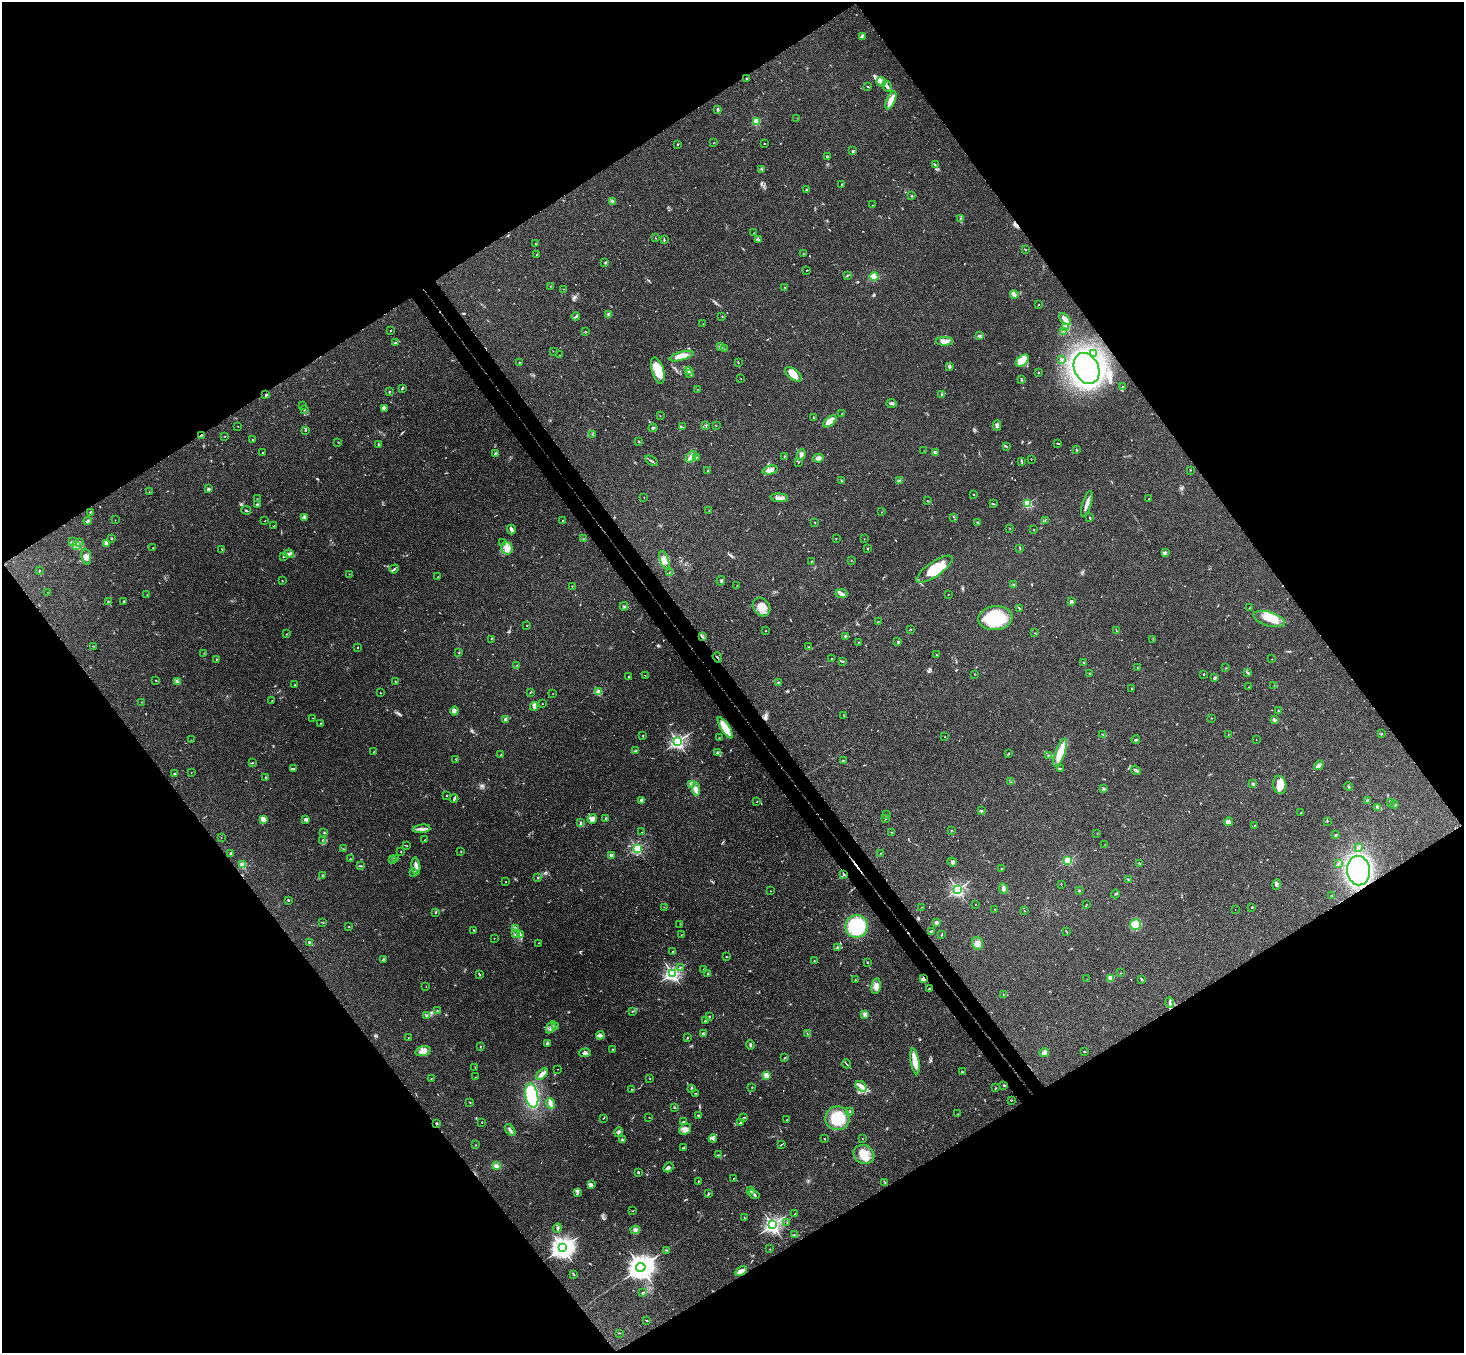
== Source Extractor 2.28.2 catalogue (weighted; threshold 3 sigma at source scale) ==
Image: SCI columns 53-5897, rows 331-5734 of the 5947 x 5928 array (HDU 1 of 3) = the unmasked area's bounding box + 8 px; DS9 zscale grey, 4 x 4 block average (1 PNG px = mean of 4 x 4 image px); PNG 1466 x 1355 px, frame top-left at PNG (2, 2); each listed source drawn as its Kron ellipse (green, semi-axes under 4 px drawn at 4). Shown black and unused: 50% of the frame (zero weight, under 3 of 4 exposures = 6% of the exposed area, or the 3 px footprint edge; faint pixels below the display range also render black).
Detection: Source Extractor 2.28.2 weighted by HDU 2 'WHT'. Background 0.201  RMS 0.0082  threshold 0.0371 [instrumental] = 3 sigma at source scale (4.5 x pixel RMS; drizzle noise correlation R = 1.50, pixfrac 1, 0.05/0.05 arcsec/px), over >= 5 px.
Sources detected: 621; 2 too faint to see at this stretch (4 x 4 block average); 2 inside a brighter object's white glare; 4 cosmic-ray / hot-pixel residue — neither listed nor drawn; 16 coinciding with a brighter row at this scale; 44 inside a brighter listed object's ellipse — not listed separately; of the other 553, all 500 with FLUX_AUTO >= 1.17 (the completeness limit of this list) listed and drawn (53 fainter detections not listed), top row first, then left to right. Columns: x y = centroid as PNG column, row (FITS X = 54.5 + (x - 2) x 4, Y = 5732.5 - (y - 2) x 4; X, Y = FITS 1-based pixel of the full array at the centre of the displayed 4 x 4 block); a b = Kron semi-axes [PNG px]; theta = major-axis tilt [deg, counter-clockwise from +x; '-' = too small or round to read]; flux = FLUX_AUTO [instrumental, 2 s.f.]
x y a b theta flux
862 36 4 2 - 6
746 79 2 2 - 4.5
881 82 5 4 - 19
887 86 6 2 -63 11
868 87 3 2 - 3.5
891 100 9 3 66 71
718 109 3 2 - 4.2
797 118 2 2 - 2.4
757 121 2 2 - 260
714 143 2 2 - 1.6
764 144 2 2 - 2.5
678 145 2 2 - 2.5
853 151 2 2 - 14
827 157 3 2 - 6.9
935 165 2 2 - 1.9
762 169 3 2 - 4.1
842 184 2 2 - 3.7
807 190 3 2 - 4.1
912 196 2 2 - 6.2
613 201 3 2 - 5.3
873 205 2 2 - 1.7
961 219 2 2 - 3.9
754 233 2 2 - 1.3
655 238 2 2 - 1.2
759 239 3 2 - 3.9
664 240 2 2 - 3.4
536 244 2 2 - 3.1
1025 249 2 2 - 1.4
803 254 2 2 - 2.3
537 255 2 2 - 2.2
605 263 2 2 - 2.1
807 270 2 2 - 2.4
847 275 2 2 - 3
874 276 4 2 - 60
551 286 2 2 - 1.5
784 288 3 2 - 3.7
564 289 2 2 - 1.5
1014 295 4 2 - 9.7
1038 305 2 2 - 1.9
608 315 4 2 - 11
722 316 2 2 - 2
576 317 4 2 - 6.6
1065 319 7 3 -43 17
703 324 2 2 - 1.4
1066 328 2 2 - 240
390 331 2 2 - 4.6
1063 331 2 2 - 3.1
585 332 3 2 - 3.1
980 336 3 2 - 4.3
944 341 8 4 0 41
395 343 2 2 - 4.8
720 347 3 2 - 3.8
724 349 2 2 - 1.3
553 351 2 2 - 1.4
1093 354 2 2 - 3.6
559 355 2 2 - 1.3
681 356 12 4 16 72
1061 360 2 2 - 2.7
1022 361 7 4 40 68
519 362 2 2 - 3.8
738 362 3 2 - 3.5
950 367 3 3 - 6.4
1087 368 16 12 -65 1300
658 370 13 6 -73 100
688 371 3 2 - 6.3
1039 373 2 2 - 1.9
690 374 3 2 - 4.6
793 374 10 5 -38 56
741 378 2 2 - 2
1021 379 3 2 - 3.1
1122 387 3 2 - 3.5
402 388 3 2 - 4.7
697 389 2 2 - 1.2
389 392 2 2 - 4
941 394 3 2 - 6
266 395 3 2 - 7.2
892 403 5 3 - 12
303 405 2 2 - 1.3
384 408 4 3 - 8.5
304 410 3 2 - 3.5
841 414 2 2 - 1.4
660 416 2 2 - 1.4
814 418 3 2 - 5.1
830 421 8 3 39 87
705 425 2 2 - 1.5
716 425 2 2 - 2.7
238 426 2 2 - 1.4
997 426 5 3 - 14
682 427 2 2 - 2.1
653 428 4 2 - 6.2
305 430 2 2 - 7.9
593 434 2 2 - 1.5
201 435 3 2 - 4
225 436 2 2 - 2.4
253 440 3 2 - 3
639 441 2 2 - 2.2
338 442 2 2 - 2
1058 443 3 2 - 3.7
379 445 2 2 - 21
1007 447 2 2 - 1.3
1077 450 2 2 - 4.3
924 451 2 2 - 1.6
935 452 4 3 - 9.8
262 453 2 2 - 9.7
495 454 3 2 - 7.4
801 454 5 4 - 13
691 457 7 4 46 26
697 457 2 2 - 4.2
785 457 3 2 - 4.6
818 458 5 4 - 16
1031 459 2 2 - 1.6
652 461 7 2 -34 7.3
1022 461 4 2 - 6
799 462 2 2 - 1.2
770 470 8 3 13 38
1190 470 2 2 - 2.4
708 471 2 2 - 5.3
842 480 2 2 - 10
899 481 3 2 - 5
208 489 2 2 - 53
149 492 2 2 - 1.9
973 494 2 2 - 2.4
644 497 2 2 - 1.8
779 498 9 3 -4 21
257 499 2 2 - 1.4
1149 499 2 2 - 4.2
928 501 2 2 - 2.2
993 504 3 2 - 3.2
1028 504 2 2 - 370
1087 504 14 2 72 40
258 505 4 3 - 8.5
246 510 5 2 - 5.1
709 511 2 2 - 1.5
90 512 3 2 - 2.7
881 512 2 2 - 1.4
304 517 4 2 - 6.8
954 517 2 2 - 1.9
1090 518 2 2 - 4.2
115 520 2 2 - 1.3
562 520 2 2 - 3.7
1045 520 2 2 - 1.3
88 521 4 2 - 12
265 521 2 2 - 1.6
815 522 2 2 - 7.4
977 522 2 2 - 4.9
274 526 2 2 - 1.5
1010 528 2 2 - 1.3
511 530 5 2 - 21
1034 530 2 2 - 3.8
111 538 2 2 - 9.4
836 538 2 2 - 2
583 539 3 2 - 1.6
864 539 2 2 - 1.4
72 541 2 2 - 3
80 543 2 2 - 3.6
106 543 2 2 - 97
503 543 2 2 - 2.5
77 546 4 3 - 13
153 548 2 2 - 2.1
507 548 6 6 - 31
1020 548 2 2 - 2.4
222 549 2 2 - 1.5
868 549 2 2 - 2.6
1166 553 2 2 - 2.3
289 554 5 3 - 11
284 556 3 2 - 3.1
86 557 8 5 -82 26
664 560 9 4 -69 29
851 560 2 2 - 1.8
812 562 2 2 - 7.7
394 569 5 2 - 7.1
935 569 21 7 35 150
39 571 2 2 - 1.9
670 573 2 2 - 2.1
349 574 2 2 - 1.8
438 577 2 2 - 3
282 581 2 2 - 2.4
721 581 5 2 - 5.5
737 585 2 2 - 1.2
1013 585 2 2 - 2.7
572 586 2 2 - 2.4
47 592 2 2 - 1.9
841 594 6 2 -4 9.9
948 594 2 2 - 4.3
147 595 2 2 - 1.6
124 601 2 2 - 7.8
108 602 2 2 - 3.5
1071 602 2 2 - 59
624 606 4 2 - 7
761 607 10 8 -53 57
1249 608 2 2 - 2.5
1020 609 2 2 - 1.5
995 618 17 12 6 300
1269 619 16 7 -16 73
878 622 2 2 - 2.2
527 625 2 2 - 2
910 630 3 2 - 2.4
766 631 2 2 - 2.4
1116 631 2 2 - 1.8
1034 633 2 2 - 1.9
287 634 2 2 - 2
846 636 3 3 - 13
702 637 4 2 - 9.6
492 639 2 2 - 1.5
1153 639 2 2 - 1.6
859 642 2 2 - 2.1
898 642 3 2 - 5.7
93 646 3 2 - 1.6
357 647 2 2 - 4.7
808 647 3 2 - 2.6
204 653 2 2 - 1.6
459 653 2 2 - 3.1
936 655 3 2 - 5.3
717 657 5 2 - 4
216 659 2 2 - 2.4
831 659 2 2 - 2.6
1272 659 2 2 - 1.4
842 661 4 2 - 4.5
1083 663 2 2 - 3.6
517 665 2 2 - 2.1
1137 667 2 2 - 2.1
1225 668 2 2 - 1.9
1090 673 2 2 - 2.3
1247 673 4 2 - 4.8
975 674 2 2 - 1.9
1204 674 2 2 - 11
645 675 2 2 - 1.5
629 676 2 2 - 6.1
1214 678 4 2 - 5.2
156 680 2 2 - 2.2
177 681 4 2 - 6.5
395 682 2 2 - 2.3
779 682 2 2 - 3.2
295 685 2 2 - 7.6
1274 685 2 2 - 1.9
1249 687 3 2 - 2.7
1132 688 2 2 - 1.9
531 692 3 2 - 2.4
599 692 2 2 - 200
380 693 2 2 - 1.6
553 694 2 2 - 1.5
272 701 2 2 - 4.6
141 702 2 2 - 2.1
542 704 2 2 - 2
534 706 4 2 - 9.6
1278 710 2 2 - 2.6
455 711 4 3 - 9.9
844 715 2 2 - 3.1
313 718 3 2 - 2.5
1211 718 2 2 - 2.6
505 719 3 2 - 15
1274 720 4 2 - 6.7
320 723 2 2 - 1.7
725 728 12 3 -58 100
1103 734 4 2 - 3.4
1228 734 2 2 - 1.3
1381 734 2 2 - 2.8
643 736 2 2 - 2.8
945 737 2 2 - 3.9
719 738 2 2 - 2.1
191 740 2 2 - 1.7
1136 740 4 2 - 8
1256 740 2 2 - 3.1
677 742 2 2 - 1500
636 750 2 2 - 2.7
374 752 2 2 - 6.5
718 753 3 3 - 11
1060 753 15 5 70 110
501 754 2 2 - 2.4
1009 754 2 2 - 2.3
1049 755 2 2 - 3
456 759 2 2 - 2.1
843 761 3 2 - 2.8
252 763 2 2 - 2.6
1319 765 5 3 - 13
1060 768 4 2 - 4.6
294 769 2 2 - 3.3
1136 770 5 2 - 10
191 772 2 2 - 2
175 774 3 2 - 4.7
265 778 2 2 - 2.7
1011 782 2 2 - 1.2
1253 784 3 2 - 5.6
691 785 3 3 - 16
1280 785 9 6 -78 38
1349 787 4 2 - 5.2
696 789 7 3 -85 36
1103 789 4 2 - 7.4
447 795 2 2 - 7.9
454 798 4 2 - 7.6
642 800 3 3 - 15
1367 800 3 2 - 4.7
757 802 2 2 - 1.2
1390 802 2 2 - 4.4
1395 805 3 2 - 4
1377 807 2 2 - 7.8
981 811 4 3 - 7.1
1301 813 2 2 - 2.5
887 815 2 2 - 1.6
606 818 3 2 - 11
885 818 3 2 - 3.6
263 819 3 3 - 46
306 819 4 3 - 9
592 819 5 4 - 23
1327 821 2 2 - 1.8
581 822 3 2 - 4.7
1228 822 4 4 - 18
1255 825 2 2 - 2.2
422 829 9 3 6 20
951 830 2 2 - 2.4
642 832 2 2 - 2
892 832 3 2 - 2
324 833 2 2 - 2.8
1097 833 2 2 - 2.6
1336 835 2 2 - 6
221 837 2 2 - 1.5
322 840 2 2 - 2.4
425 840 4 2 - 4.4
1105 845 2 2 - 1.3
407 846 2 2 - 2.6
637 848 2 2 - 750
1359 848 2 2 - 5.1
343 849 2 2 - 2.8
461 851 2 2 - 2.9
401 852 2 2 - 3.4
231 853 2 2 - 8.9
880 853 2 2 - 1.3
611 855 2 2 - 86
396 858 3 2 - 4
350 859 2 2 - 2.1
392 859 2 2 - 2.2
1068 860 2 2 - 450
952 862 5 3 - 14
1140 863 2 2 - 5.4
1339 863 4 2 - 6.6
243 865 2 2 - 210
361 866 3 2 - 5.6
416 866 8 3 -82 30
1001 869 2 2 - 4.3
1358 871 15 11 -81 850
414 872 3 2 - 5
322 875 3 2 - 2.4
844 875 4 2 - 5
538 878 2 2 - 22
1128 879 3 2 - 5.5
505 882 2 2 - 3
1061 884 2 2 - 1.2
1277 885 5 3 - 9.1
957 889 2 2 - 1200
1003 889 5 3 - 14
770 891 2 2 - 3.2
1079 891 3 2 - 5.2
1115 894 4 2 - 4.9
1331 896 2 2 - 3.2
288 900 2 2 - 4.1
975 904 2 2 - 1.3
1086 905 3 2 - 2.2
664 907 2 2 - 1.2
922 907 2 2 - 1.8
1252 907 2 2 - 5
995 909 2 2 - 1.6
1235 910 2 2 - 1.8
1024 911 2 2 - 6.8
435 913 3 2 - 3.2
323 922 2 2 - 2.3
936 923 2 2 - 54
680 924 2 2 - 1.3
1136 925 5 5 - 96
856 926 11 11 - 260
349 927 2 2 - 2.7
516 929 2 2 - 1.7
474 930 3 2 - 3.4
931 931 3 2 - 11
1066 931 3 2 - 2.8
515 934 2 2 - 1.5
682 934 2 2 - 1.3
521 935 4 2 - 5.9
941 935 3 2 - 3.7
494 938 2 2 - 1.5
310 943 3 2 - 7.2
538 943 2 2 - 1.5
977 943 7 5 -74 28
837 947 2 2 - 4.1
673 952 2 2 - 2.8
726 957 2 2 - 2.6
383 959 3 2 - 4.7
814 961 2 2 - 2.5
867 962 3 2 - 3
680 968 3 2 - 3.4
704 969 2 2 - 2.6
672 973 2 2 - 1700
1121 973 2 2 - 1.5
479 974 3 2 - 4
708 974 2 2 - 2.8
1110 978 2 2 - 170
923 979 4 3 - 12
1087 979 2 2 - 1.2
1141 979 3 2 - 5.6
855 980 2 2 - 2.1
876 986 8 4 80 24
426 987 2 2 - 2.6
929 988 2 2 - 2.4
1003 994 3 2 - 1.8
1169 1003 5 2 - 8.7
438 1011 3 2 - 3.9
632 1011 2 2 - 2
865 1014 2 2 - 110
427 1015 3 2 - 4.8
709 1016 2 2 - 3.2
705 1021 2 2 - 9.8
555 1026 2 2 - 2.2
551 1027 7 3 56 13
703 1033 3 2 - 5.5
807 1034 3 2 - 2.9
600 1035 4 3 - 18
687 1037 2 2 - 2.9
409 1038 2 2 - 1.8
548 1043 3 3 - 11
750 1045 4 2 - 6.5
480 1047 2 2 - 1.6
613 1049 2 2 - 1.7
423 1051 8 4 15 24
1084 1051 2 2 - 3.9
1044 1052 5 3 - 30
585 1053 6 4 3 19
785 1058 4 2 - 3.7
915 1061 13 4 -80 77
847 1064 4 2 - 3.6
475 1067 2 2 - 1.3
558 1069 2 2 - 1.3
962 1072 2 2 - 3.1
542 1074 7 3 43 26
766 1075 2 2 - 190
476 1077 2 2 - 1.6
431 1078 2 2 - 1.9
650 1078 2 2 - 1.7
1004 1085 2 2 - 4.9
861 1086 6 4 -40 22
691 1088 2 2 - 2.8
752 1088 2 2 - 2.8
995 1088 2 2 - 2.3
632 1090 2 2 - 2.7
695 1094 2 2 - 2.9
532 1096 12 6 -79 330
1011 1100 2 2 - 6.9
470 1102 2 2 - 3.7
550 1103 5 2 - 30
674 1107 3 2 - 4.5
850 1111 2 2 - 3.6
957 1114 2 2 - 1.3
698 1116 2 2 - 3.4
649 1117 2 2 - 1.6
603 1118 2 2 - 2.1
744 1118 4 2 - 4.6
838 1118 12 12 - 180
787 1120 2 2 - 3.7
482 1122 2 2 - 1.7
683 1122 3 2 - 4
740 1123 4 2 - 5.3
436 1124 2 2 - 30
685 1129 6 5 - 21
510 1130 7 3 -53 12
619 1132 4 2 - 6
713 1138 4 3 - 7.4
825 1139 2 2 - 1.7
862 1139 2 2 - 1.2
622 1140 4 3 - 13
781 1144 4 2 - 3.1
476 1145 2 2 - 2.7
683 1148 4 2 - 4.7
864 1154 11 9 -30 72
718 1155 2 2 - 1.2
497 1165 3 2 - 6.8
668 1167 5 3 - 11
638 1172 2 2 - 23
733 1178 2 2 - 1.5
698 1182 2 2 - 2.5
884 1182 2 2 - 3
591 1185 4 3 - 13
750 1190 4 3 - 11
578 1192 3 2 - 5.7
709 1193 3 2 - 4.1
754 1194 6 2 -32 9.3
632 1211 3 2 - 1.2
795 1214 3 2 - 4.1
744 1218 2 2 - 2.2
787 1222 2 2 - 1.3
772 1225 2 2 - 1900
557 1228 5 2 - 7
635 1230 5 4 - 14
794 1235 3 2 - 4.7
562 1248 4 3 - 4000
770 1249 2 2 - 1.5
667 1250 2 2 - 1.9
641 1267 4 4 - 6400
741 1271 6 2 27 33
574 1274 4 2 - 3.7
643 1293 2 2 - 6.4
647 1320 3 2 - 3.6
619 1333 2 2 - 1.8
Overlapping masked pixels (flux is a lower limit): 8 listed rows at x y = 201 435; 702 637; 717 657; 725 728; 1358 871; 844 875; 923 979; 436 1124
Diffuse or blended objects may show on this block-average render without a row.